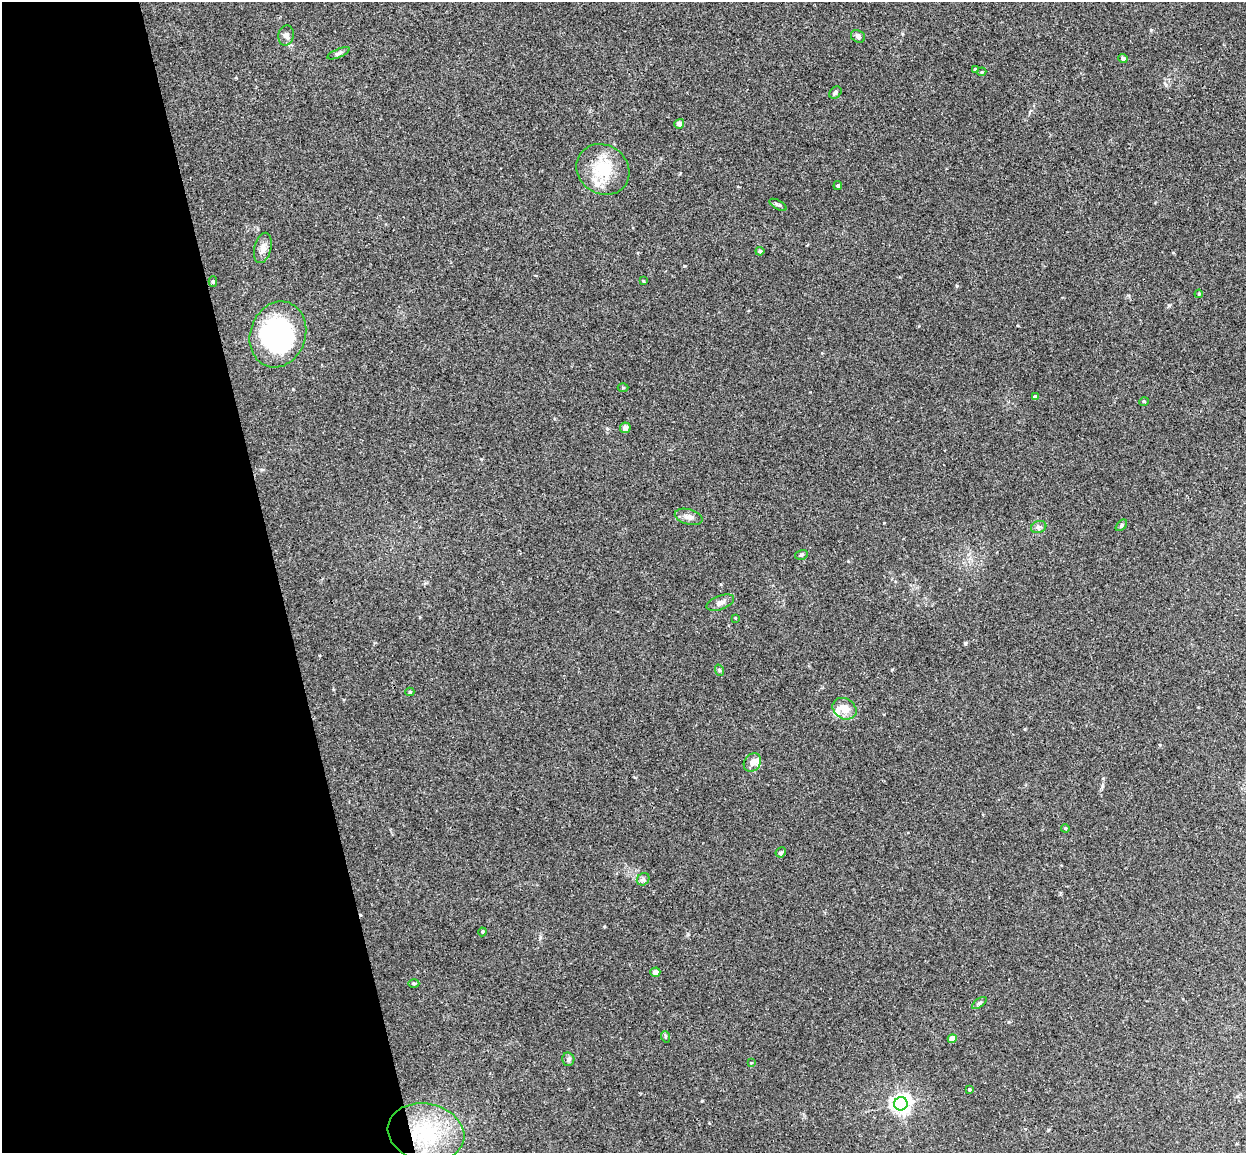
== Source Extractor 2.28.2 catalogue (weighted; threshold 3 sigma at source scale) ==
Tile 5 of 4 x 4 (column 1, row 2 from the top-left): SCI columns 57-1300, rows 2457-3607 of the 5086 x 5029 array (HDU 1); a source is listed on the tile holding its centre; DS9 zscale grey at full resolution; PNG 1248 x 1155 px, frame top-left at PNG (2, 2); each listed source drawn as its Kron ellipse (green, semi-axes under 4 px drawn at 4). Shown black and unused: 22% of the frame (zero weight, under 3 of 4 exposures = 5% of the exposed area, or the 3 px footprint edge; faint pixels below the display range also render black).
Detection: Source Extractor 2.28.2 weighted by HDU 2 'WHT'; one run over the whole footprint, this tile lists its part. Background 0.0387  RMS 0.0042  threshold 0.0191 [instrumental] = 3 sigma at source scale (4.5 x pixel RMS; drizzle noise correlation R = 1.50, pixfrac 1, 0.05/0.05 arcsec/px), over >= 5 px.
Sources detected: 53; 2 inside a brighter object's white glare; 1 cosmic-ray / hot-pixel residue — neither listed nor drawn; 5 inside a brighter listed object's ellipse — not listed separately; the other 45 listed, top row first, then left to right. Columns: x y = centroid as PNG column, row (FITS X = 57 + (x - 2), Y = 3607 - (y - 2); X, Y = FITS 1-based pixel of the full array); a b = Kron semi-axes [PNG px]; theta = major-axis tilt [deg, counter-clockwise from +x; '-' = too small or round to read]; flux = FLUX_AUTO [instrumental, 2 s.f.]
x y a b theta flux
286 35 10 7 79 1.7
858 36 7 6 - 1
339 53 12 4 22 0.99
1123 58 5 4 - 1.2
975 69 4 4 - 0.56
982 72 4 4 - 0.54
835 92 7 5 47 0.92
679 124 5 4 - 2.2
603 169 27 24 -36 16
838 186 4 4 - 0.75
778 205 9 4 -29 0.79
263 248 15 8 76 2.8
760 251 4 3 - 0.77
213 281 5 4 - 0.63
643 281 4 3 - 0.41
1199 294 4 4 - 0.5
278 334 33 27 70 50
623 388 5 3 - 0.41
1035 397 4 4 - 1.1
1144 401 5 3 - 0.36
625 428 5 5 - 2.3
689 517 14 7 -16 2.3
1121 525 7 4 47 0.8
1039 527 8 6 20 1
801 555 6 5 - 0.67
720 603 14 7 21 2.1
735 618 4 2 - 0.31
719 670 6 3 -72 0.49
410 692 4 4 - 0.56
844 709 12 10 -33 5.1
752 762 10 8 52 2.3
1065 828 4 3 - 0.41
781 852 5 4 - 0.67
643 879 7 5 42 1
482 932 4 4 - 0.46
655 972 5 4 - 2
414 983 5 3 - 0.48
979 1003 8 4 36 0.83
666 1037 6 3 -71 0.51
952 1039 4 4 - 4.2
568 1059 7 6 - 0.91
751 1063 3 3 - 0.32
969 1089 4 3 - 0.43
901 1104 7 6 - 210
426 1132 39 28 -12 33
Overlapping masked pixels (flux is a lower limit): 1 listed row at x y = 426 1132
Unlisted compact peaks at least as high as the median listed source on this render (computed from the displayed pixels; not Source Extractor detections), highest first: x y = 965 643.